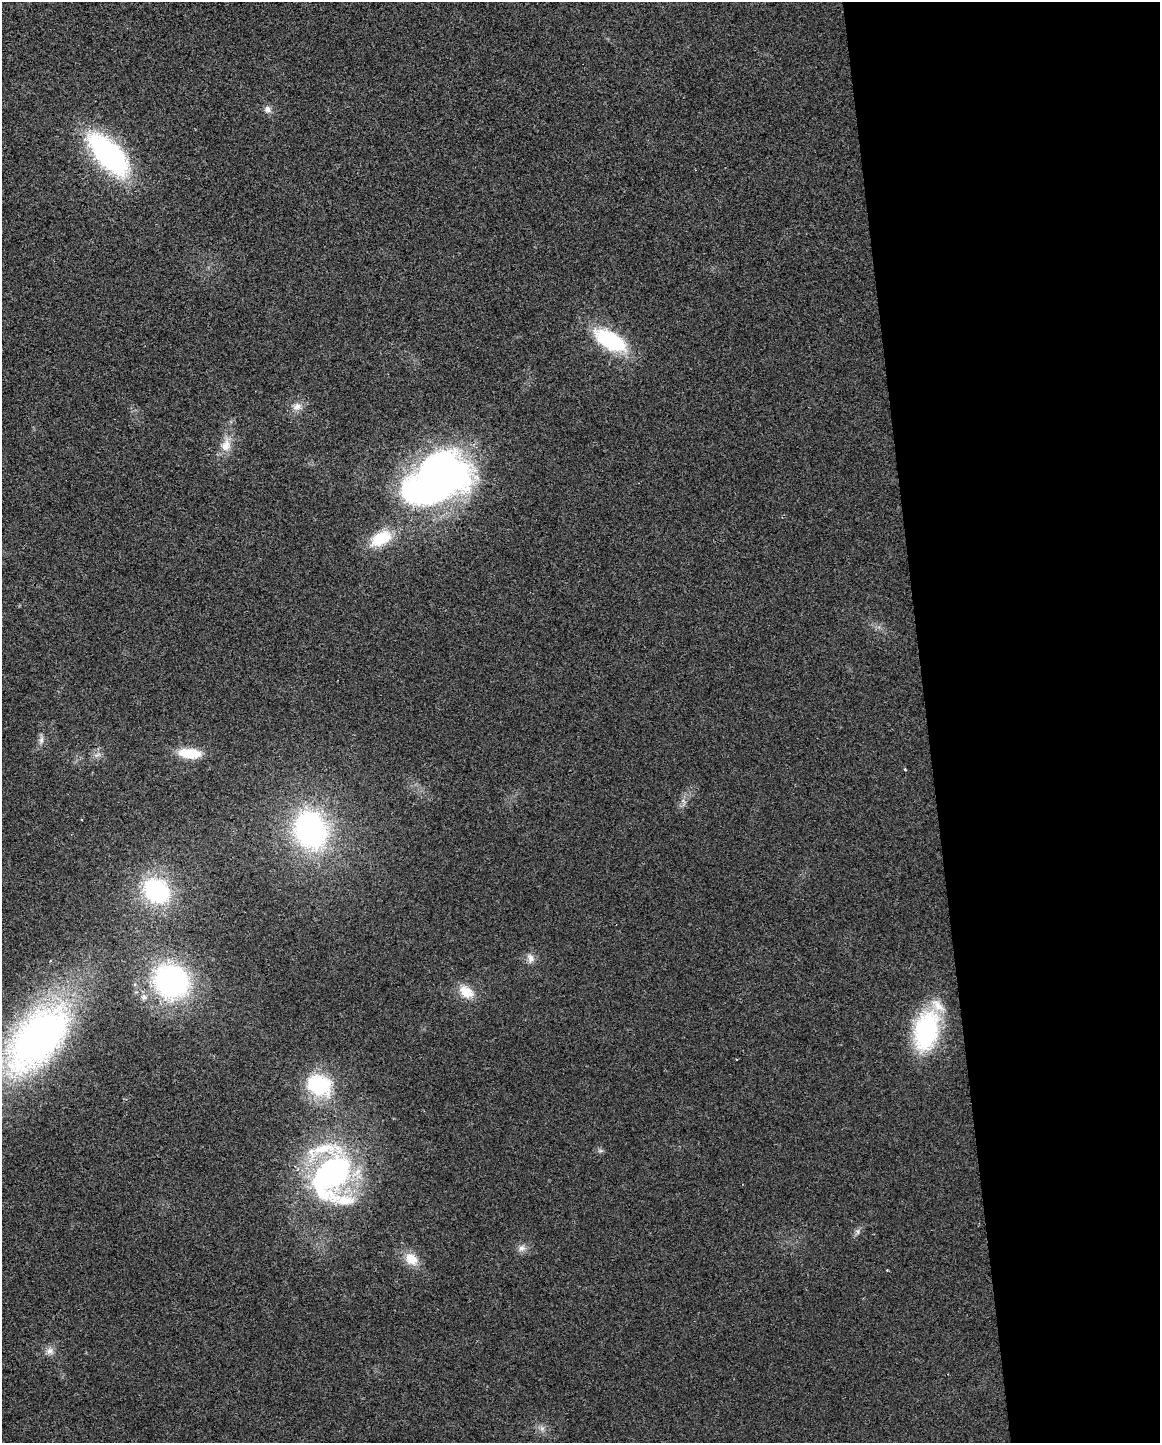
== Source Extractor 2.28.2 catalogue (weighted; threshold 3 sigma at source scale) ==
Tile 8 of 4 x 3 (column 4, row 2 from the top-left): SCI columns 3475-4632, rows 1496-2936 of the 4632 x 4387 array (HDU 1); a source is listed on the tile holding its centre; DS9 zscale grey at full resolution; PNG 1162 x 1445 px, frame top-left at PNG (2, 2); no overlay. Shown black and unused: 20% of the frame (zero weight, under 2 of 3 exposures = <1% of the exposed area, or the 3 px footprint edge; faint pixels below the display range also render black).
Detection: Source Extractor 2.28.2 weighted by HDU 2 'WHT'; one run over the whole footprint, this tile lists its part. Background 0.0281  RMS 0.0062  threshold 0.0281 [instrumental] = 3 sigma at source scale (4.5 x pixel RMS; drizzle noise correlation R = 1.50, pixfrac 1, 0.0396/0.0396 arcsec/px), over >= 5 px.
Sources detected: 30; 2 inside a brighter object's white glare — not listed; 1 inside a brighter listed object's ellipse — not listed separately; the other 27 listed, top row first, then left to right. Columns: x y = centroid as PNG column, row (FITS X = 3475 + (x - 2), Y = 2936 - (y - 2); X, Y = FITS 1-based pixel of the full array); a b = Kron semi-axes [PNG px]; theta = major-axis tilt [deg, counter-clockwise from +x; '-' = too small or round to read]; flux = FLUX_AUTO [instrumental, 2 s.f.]
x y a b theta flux
268 109 9 8 - 3
108 154 43 20 -47 140
610 340 38 18 -30 50
297 406 13 10 26 4.9
226 445 20 12 72 8.8
439 476 66 47 16 300
381 538 27 15 29 22
41 741 9 6 75 2.6
189 753 24 11 -5 18
98 755 10 3 21 1.4
905 769 4 3 - 0.62
311 830 35 28 -70 140
157 891 19 15 -35 91
530 958 13 9 -75 3.8
172 981 32 29 -38 140
466 992 20 13 -35 11
144 997 9 8 - 3.1
926 1031 36 21 77 87
38 1039 92 48 50 260
319 1085 24 19 -20 52
600 1151 7 4 18 1.1
334 1171 80 44 -83 160
858 1231 8 4 -82 1.4
522 1248 11 8 45 3.4
411 1259 20 15 -45 11
50 1351 11 9 21 3.7
542 1428 8 6 90 2.3
Isophote crosses this tile's border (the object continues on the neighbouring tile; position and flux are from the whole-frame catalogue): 1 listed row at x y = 38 1039